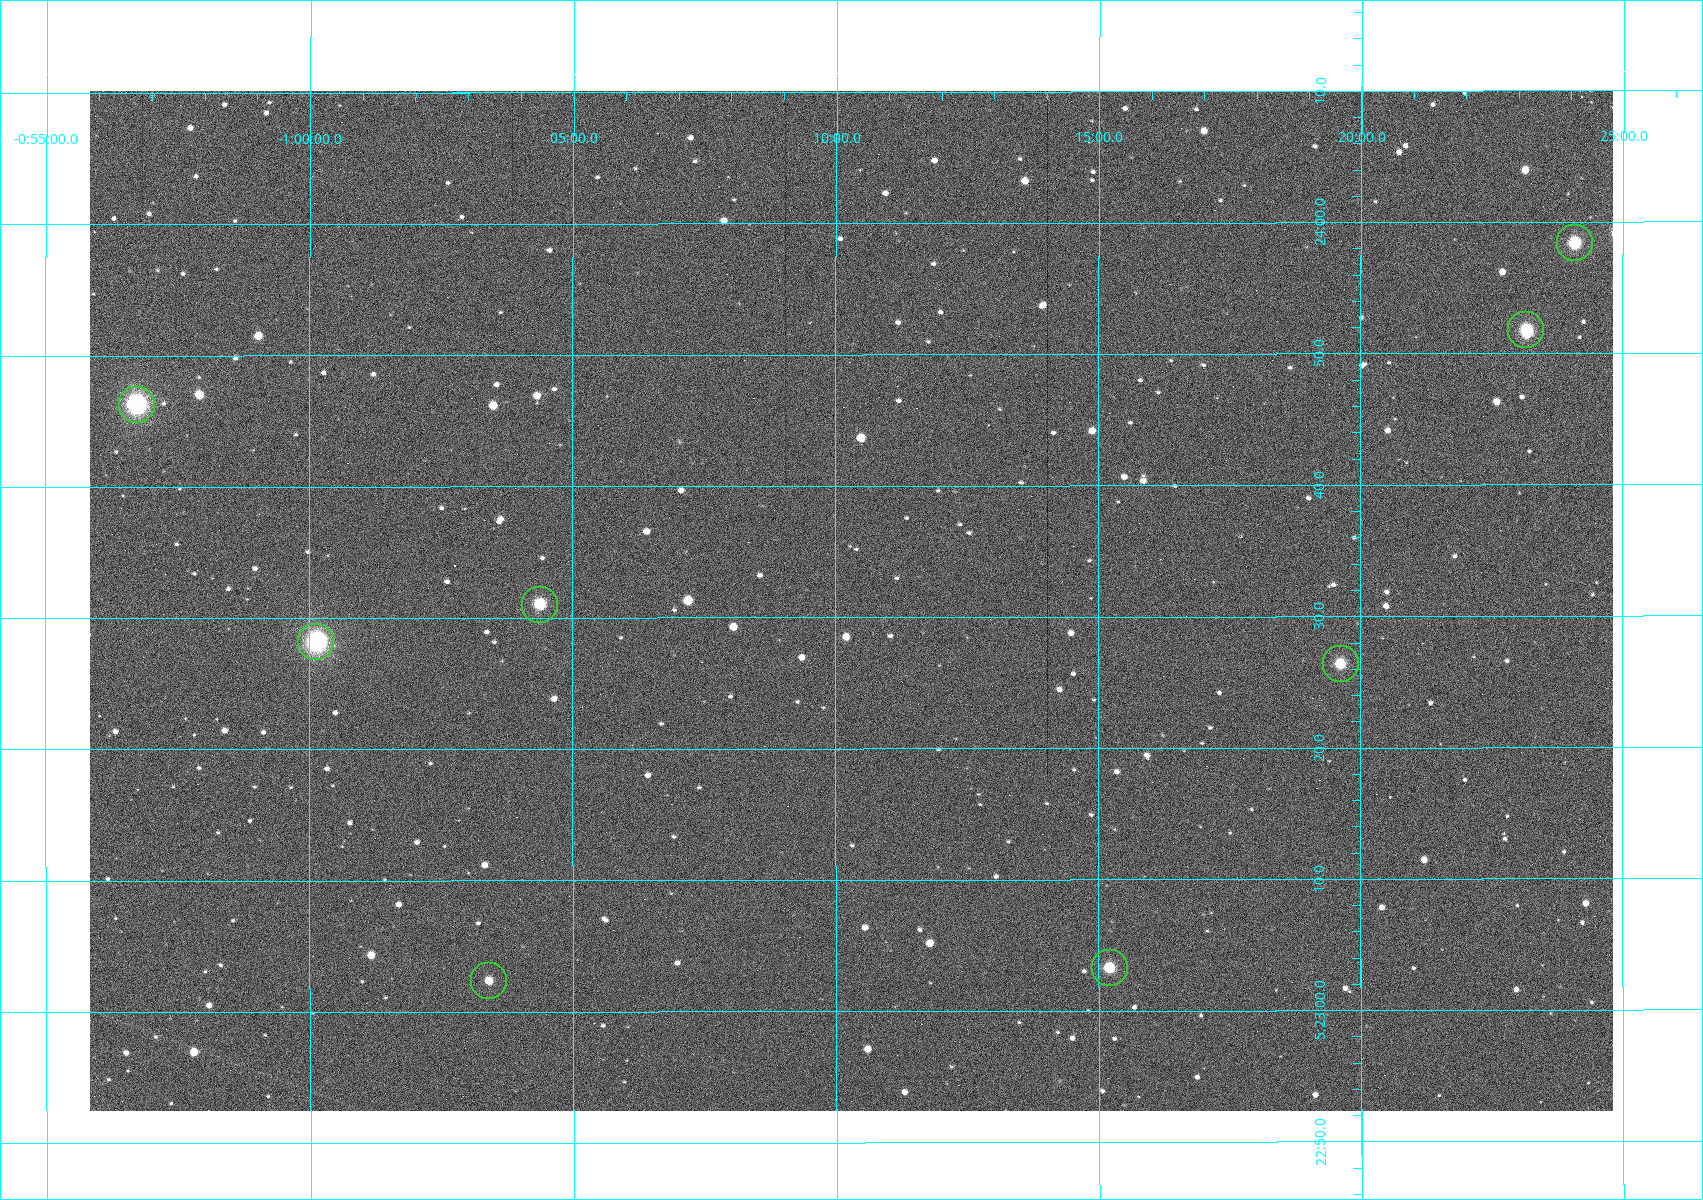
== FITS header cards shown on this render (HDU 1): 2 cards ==
NAXIS1  =                 1523
NAXIS2  =                 1020

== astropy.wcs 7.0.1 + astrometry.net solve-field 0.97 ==
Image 1523 x 1020 px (HDU 1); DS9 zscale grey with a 90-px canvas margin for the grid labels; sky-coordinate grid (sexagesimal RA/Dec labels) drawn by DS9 from the SOLVED WCS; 8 Tycho-2 reference stars matched to detected sources circled (green)
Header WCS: RA---TAN/DEC--TAN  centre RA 05:23:31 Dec -01:10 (80.88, -1.17 deg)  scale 1.14 arcsec/px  FOV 29.0' x 19.4'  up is +90 deg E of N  parity flipped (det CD > 0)
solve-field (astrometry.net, Tycho-2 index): VERIFIED the header's WCS against the Tycho-2 star catalogue (8 matches, 0 conflicts) and refined it, rather than solving blind
Solved WCS: RA---TAN-SIP/DEC--TAN-SIP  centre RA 05:23:31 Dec -01:10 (80.88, -1.17 deg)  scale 1.14 arcsec/px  FOV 29.0' x 19.4'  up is +90 deg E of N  parity flipped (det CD > 0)
The solver's refit moves the header's centre by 0.97 arcsec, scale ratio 1.001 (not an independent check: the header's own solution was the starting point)
Tycho-2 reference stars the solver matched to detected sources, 8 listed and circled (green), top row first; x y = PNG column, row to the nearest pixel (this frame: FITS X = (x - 90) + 1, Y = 1020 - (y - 93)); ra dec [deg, ICRS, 3 dp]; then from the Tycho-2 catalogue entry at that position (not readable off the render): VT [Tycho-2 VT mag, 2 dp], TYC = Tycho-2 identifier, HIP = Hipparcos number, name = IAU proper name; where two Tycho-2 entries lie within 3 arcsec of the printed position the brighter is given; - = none
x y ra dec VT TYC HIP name
1575 245 80.993 -1.402 10.12 4753-1097-1 - -
1526 332 80.966 -1.386 10.33 4753-1182-1 - -
137 407 80.943 -0.946 8.91 4753-387-1 - -
540 607 80.879 -1.073 10.48 4753-1534-1 - -
316 644 80.867 -1.002 7.84 4753-1205-1 25199 -
1341 666 80.860 -1.327 11.24 4753-1591-1 - -
1110 970 80.764 -1.254 10.69 4753-1358-1 - -
489 983 80.760 -1.057 11.82 4753-1463-1 - -